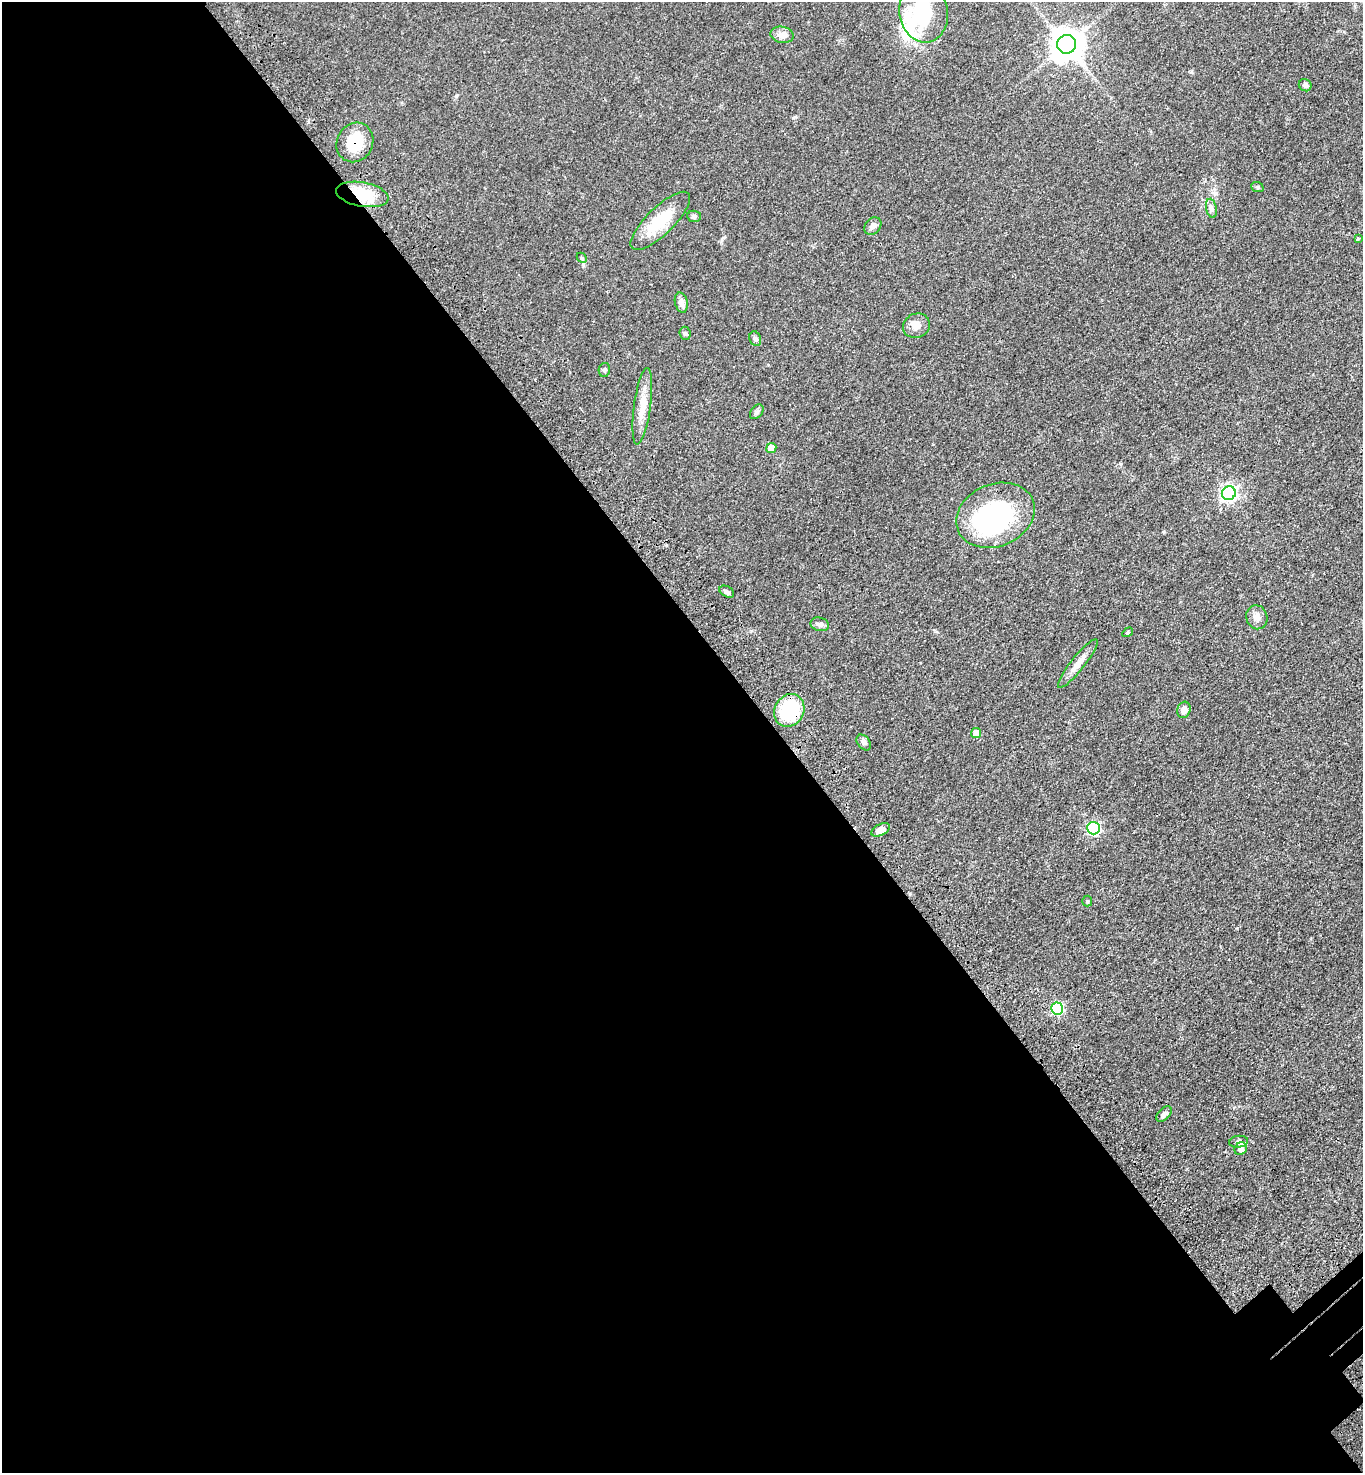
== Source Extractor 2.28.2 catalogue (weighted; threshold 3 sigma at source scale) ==
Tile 9 of 4 x 4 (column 1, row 3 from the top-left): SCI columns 250-1610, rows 1573-3043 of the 6086 x 6088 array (HDU 1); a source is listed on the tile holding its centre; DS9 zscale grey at full resolution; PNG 1365 x 1475 px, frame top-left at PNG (2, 2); each listed source drawn as its Kron ellipse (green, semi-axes under 4 px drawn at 4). Shown black and unused: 58% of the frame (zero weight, under 3 of 4 exposures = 6% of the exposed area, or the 3 px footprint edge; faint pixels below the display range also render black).
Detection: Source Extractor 2.28.2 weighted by HDU 2 'WHT'; one run over the whole footprint, this tile lists its part. Background 0.0432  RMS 0.005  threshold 0.0226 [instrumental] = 3 sigma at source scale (4.5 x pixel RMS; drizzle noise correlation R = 1.50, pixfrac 1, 0.05/0.05 arcsec/px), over >= 5 px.
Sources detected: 43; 3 inside a brighter object's white glare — neither listed nor drawn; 1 inside a brighter listed object's ellipse — not listed separately; the other 39 listed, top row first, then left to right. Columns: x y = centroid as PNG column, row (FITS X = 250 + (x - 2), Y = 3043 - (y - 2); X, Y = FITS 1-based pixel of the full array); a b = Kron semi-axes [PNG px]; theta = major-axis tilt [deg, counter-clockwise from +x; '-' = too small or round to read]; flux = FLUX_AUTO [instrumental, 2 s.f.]
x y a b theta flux
924 12 30 24 -82 33
782 35 11 8 -11 3.2
1066 44 9 9 - 810
1305 85 6 6 - 1.5
355 142 20 18 62 15
1257 187 6 5 - 0.81
362 194 26 12 -10 18
1211 208 10 5 -77 1.5
694 216 7 5 -7 1.1
660 221 39 13 44 18
873 226 10 7 49 1.8
1358 238 4 4 - 0.7
582 258 6 4 -46 0.63
681 303 10 6 -77 2.6
916 326 14 12 23 3.9
685 333 6 5 - 0.94
755 339 8 5 -70 1.1
604 370 7 5 77 1
642 406 39 8 82 8.2
757 412 8 5 50 1.2
771 448 5 5 - 8
1229 493 7 6 - 140
995 515 40 31 23 70
727 592 8 5 -30 1.1
1257 617 12 10 -72 3
820 624 9 6 -14 1.7
1128 632 6 3 32 0.55
1078 664 30 7 51 4.8
789 710 17 14 62 30
1184 710 8 6 73 2.5
976 733 5 5 - 5.9
864 742 9 6 -51 1.4
1093 828 6 6 - 65
880 830 10 5 26 3.2
1087 901 5 5 - 0.61
1057 1008 6 6 - 43
1164 1114 9 5 46 1.8
1239 1142 9 6 7 1.5
1241 1149 7 6 - 3.1
Overlapping masked pixels (flux is a lower limit): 3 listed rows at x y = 355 142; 362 194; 789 710
Isophote crosses this tile's border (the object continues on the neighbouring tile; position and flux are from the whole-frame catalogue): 1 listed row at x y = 924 12
Unlisted compact peaks at least as high as the median listed source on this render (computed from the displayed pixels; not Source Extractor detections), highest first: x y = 456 96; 1164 532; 795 117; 1121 464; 722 239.